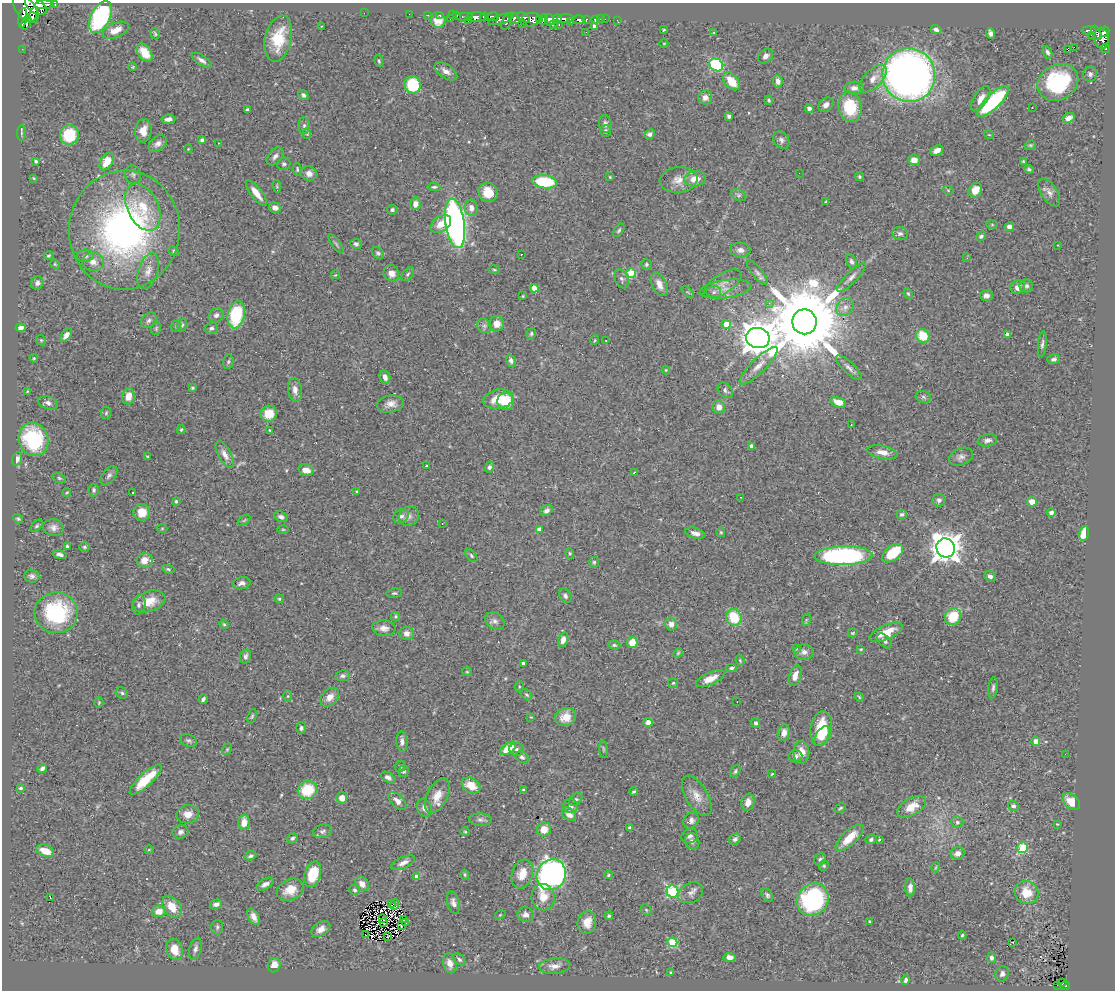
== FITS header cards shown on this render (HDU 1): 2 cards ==
NAXIS1  =                 1113
NAXIS2  =                  988

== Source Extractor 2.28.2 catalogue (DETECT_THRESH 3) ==
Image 1113 x 988 px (HDU 1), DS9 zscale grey, 1 PNG px = 1 image px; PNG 1117 x 992 px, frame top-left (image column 1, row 988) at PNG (2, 3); each listed source drawn as its Kron ellipse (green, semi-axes under 4 px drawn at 4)
Background 0.57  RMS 0.025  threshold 0.074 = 3 sigma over >= 5 px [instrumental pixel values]
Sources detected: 457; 2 with non-positive FLUX_AUTO (blend fragments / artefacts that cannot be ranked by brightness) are neither listed nor drawn; the other 455 listed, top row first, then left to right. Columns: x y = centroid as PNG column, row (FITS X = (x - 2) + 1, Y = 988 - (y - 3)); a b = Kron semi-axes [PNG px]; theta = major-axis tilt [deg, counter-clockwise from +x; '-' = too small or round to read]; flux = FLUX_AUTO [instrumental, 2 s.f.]
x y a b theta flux
44 5 9 4 2 530
55 5 4 3 - 60
36 6 12 7 -36 800
26 9 16 9 -50 880
364 13 2 2 - 34
409 14 2 2 - 7.7
33 15 8 2 67 220
428 15 2 2 - 9
440 15 3 3 - 23
452 15 3 2 - 8.2
456 15 3 3 - 23
464 16 9 2 0 57
100 17 17 9 63 220
476 17 9 5 1 650
484 17 4 3 - 47
492 17 6 4 12 220
23 18 10 3 83 260
514 18 7 4 -47 230
523 18 7 4 -26 170
450 19 3 2 - 29
501 19 13 4 16 240
540 19 4 2 - 100
544 19 5 3 - 150
558 19 5 3 - 290
566 19 9 4 1 460
600 19 2 2 - 4.4
605 19 2 2 - 7.3
438 20 8 7 - 19
531 20 10 6 11 360
549 20 6 4 -78 450
578 20 6 4 -1 140
586 20 3 3 - 49
595 20 4 3 - 51
617 20 3 2 - 4
468 21 2 2 - 6
507 21 9 4 71 320
571 22 3 2 - 43
26 23 7 4 68 12
522 23 4 3 - 45
553 24 4 3 - 65
559 25 3 2 - 20
322 26 2 2 - 1.1
594 26 4 3 - 7.2
936 29 5 4 - 5.9
116 30 14 7 23 18
664 30 3 3 - 1.7
1089 30 7 3 -1 95
586 32 2 2 - 1.5
1105 32 5 4 - 220
714 33 3 2 - 1.1
991 33 5 4 - 5.9
1097 33 8 3 -64 98
155 34 6 4 -72 2.5
1091 35 2 2 - 1.8
1101 38 10 7 -85 370
278 39 23 13 77 57
664 43 4 3 - 1.2
1074 47 2 2 - 2100
22 49 2 2 - 6.2
1067 49 3 3 - 20
1106 49 4 3 - 18
1047 52 7 4 -66 4.4
144 53 10 6 -54 31
766 56 8 6 45 6.5
202 60 11 5 -33 7.8
379 61 6 4 -80 2.6
716 65 7 6 - 170
133 67 4 4 - 1.7
446 71 13 6 -33 9.9
1090 74 7 7 - 5
909 75 27 26 - 1100
873 79 17 9 46 16
731 81 10 6 -49 34
778 81 6 5 - 8.3
1058 82 21 17 28 140
413 85 8 8 - 81
854 88 10 6 0 7.6
303 95 5 4 - 4.8
705 97 7 7 - 11
981 98 14 6 57 14
769 100 4 4 - 2.1
993 101 21 7 45 190
826 105 8 6 35 7.6
850 107 15 11 -80 73
1032 107 3 2 - 1.7
809 108 5 4 - 6
247 110 3 3 - 2.7
729 116 4 4 - 5.5
1068 118 6 4 32 9.8
168 119 7 4 6 9.2
605 124 9 6 -80 7.3
304 126 8 5 90 4.6
143 131 12 8 82 18
605 131 6 5 - 3.8
21 133 7 3 -90 2.4
307 134 5 4 - 1.9
650 134 5 4 - 4.4
69 135 10 9 - 63
989 135 5 3 - 1.3
202 140 4 3 - 3.9
781 140 9 7 -51 5.5
218 143 2 2 - 0.8
158 144 10 7 37 8.3
1030 145 6 4 19 2.3
188 149 4 3 - 1.5
937 151 6 5 - 10
275 156 10 6 49 7
914 160 6 5 - 11
36 161 3 3 - 2.6
1023 161 4 3 - 1.7
107 162 9 6 59 29
284 164 6 6 - 4
297 169 6 4 -87 2.1
1029 169 4 3 - 3
309 173 8 7 - 8.8
799 173 2 2 - 1.6
133 175 9 8 - 5.1
610 177 4 3 - 1.7
859 177 4 4 - 2.5
33 178 3 2 - 1.6
695 179 11 7 7 23
679 180 19 13 6 20
545 182 12 6 -8 99
277 186 6 3 -82 2
434 187 6 4 -5 2.6
948 190 5 3 - 1.5
975 190 8 6 58 19
488 192 10 9 - 29
1049 192 16 8 -57 10
256 193 15 5 -53 20
739 195 8 5 -27 4.5
826 201 3 3 - 1.7
415 204 6 5 - 13
143 207 25 15 -64 51
275 208 6 5 - 8.1
471 208 8 6 -83 9
392 210 5 5 - 3.5
455 223 25 9 -82 760
441 224 11 7 34 19
992 225 5 4 - 1.7
1009 227 5 4 - 7.9
124 230 59 55 85 550
619 230 7 4 55 3
900 234 8 6 -11 4.9
981 236 5 4 - 4
336 244 11 3 -54 3.1
356 244 6 5 - 4.2
1057 245 3 2 - 1
740 250 10 7 -6 9.7
174 251 5 4 - 2.6
378 253 7 5 -44 3.3
521 254 3 2 - 1.7
48 256 4 3 - 2.3
85 256 8 6 7 5.2
967 258 3 2 - 2.3
93 262 11 9 -10 13
851 262 7 5 -63 4.1
55 264 5 4 - 1.7
646 264 5 5 - 2.8
494 270 5 3 - 1.8
148 271 18 10 72 16
757 272 15 5 -52 6.5
391 273 8 7 - 13
631 273 5 4 - 67
408 274 8 5 48 3.1
335 275 4 3 - 1.4
851 277 19 5 45 9.1
621 279 10 6 -67 4.6
37 283 7 6 - 5.5
659 284 12 7 -66 14
723 284 21 10 33 15
1026 286 7 6 - 5.3
1018 287 7 6 - 10
534 288 4 4 - 22
725 289 26 9 7 19
688 292 7 3 -44 1.6
714 292 7 6 - 4.5
908 294 6 4 -66 2.1
986 295 6 5 - 7.9
523 296 4 3 - 1.9
769 303 4 4 - 3.5
845 307 10 8 48 9.2
216 315 8 6 41 5.8
236 315 14 8 79 100
149 320 9 6 45 4.9
804 322 12 12 - 28000
497 324 8 7 - 15
726 324 4 4 - 35
182 325 6 5 - 2.8
176 326 6 4 70 2.4
484 326 8 6 -44 5.1
21 328 5 4 - 6.3
156 328 7 5 71 2.5
211 328 7 5 16 4.3
531 334 6 4 74 2.7
1007 334 4 3 - 7.3
66 335 7 4 53 8.8
923 336 7 6 - 44
758 338 12 10 -10 4200
41 340 5 4 - 1.9
595 340 5 3 - 1.5
606 340 2 2 - 1
1042 344 13 4 84 5
34 358 4 3 - 1.9
1054 359 6 5 - 4.1
511 361 6 5 - 5.6
228 362 7 5 87 3
759 366 25 7 45 18
849 368 17 5 -43 8.1
666 370 4 4 - 1.6
385 377 7 5 -73 7.5
192 388 3 3 - 2.3
295 390 12 7 -80 11
725 390 9 6 -49 4.9
27 391 3 2 - 1.3
128 396 8 6 81 17
923 397 8 5 -19 4
498 399 15 9 9 35
506 401 9 8 - 53
838 402 8 5 -22 18
48 403 10 6 -18 6.2
391 404 13 8 9 13
719 407 7 6 - 12
106 413 6 5 - 2.4
269 414 8 8 - 27
851 425 2 2 - 1.3
181 430 4 4 - 2.2
270 430 4 3 - 1.5
34 439 17 14 -68 110
987 440 10 6 10 6.8
752 446 4 4 - 9.3
882 452 15 6 -12 15
225 454 14 6 -61 11
147 456 3 2 - 1.3
961 457 12 8 23 8.1
17 459 7 4 71 6.1
427 466 3 2 - 1.7
489 467 5 4 - 5.3
306 470 7 5 -15 15
634 472 3 2 - 1.5
109 475 10 6 52 5.5
59 478 7 4 -21 2.5
94 490 6 5 - 3.5
67 492 4 3 - 1.8
357 492 4 3 - 1.7
132 493 3 2 - 2.7
741 497 2 2 - 1.1
939 500 6 6 - 5.6
176 501 4 3 - 2.4
1032 502 5 4 - 17
546 511 6 5 - 5.6
142 512 8 8 - 25
1051 513 4 4 - 6.4
902 514 5 5 - 3.8
401 516 8 6 33 6.4
409 516 10 9 - 8.9
281 517 7 5 -22 6.2
18 519 5 4 - 2.7
244 520 7 3 37 2.3
442 524 2 2 - 1.5
37 526 7 4 45 3
53 528 10 8 -13 8.6
162 528 5 3 - 1.6
283 529 6 3 -1 1.7
539 529 4 4 - 11
721 532 5 4 - 2
695 533 10 5 -15 8.6
1084 533 7 4 76 34
67 546 4 3 - 2.8
84 547 5 4 - 2.6
946 548 10 9 - 2400
570 553 5 4 - 2
893 553 12 7 39 62
60 555 7 3 -14 5.4
471 556 7 4 -47 2.9
843 556 29 9 1 320
145 560 8 7 - 20
594 562 5 4 - 2.5
168 569 6 4 -11 2.7
32 576 7 6 - 5.1
990 576 6 5 - 5.8
241 583 9 6 11 6.9
394 593 8 4 6 2.8
565 596 7 5 -56 5
279 599 5 4 - 2.2
149 601 16 10 19 28
139 605 9 6 79 4.9
56 613 21 20 - 150
395 616 5 4 - 2.5
734 617 8 7 - 56
953 617 9 7 56 53
806 620 6 4 72 2.1
495 621 10 7 -33 6.8
224 624 5 4 - 2
671 624 6 6 - 10
384 628 11 8 -5 9.8
886 632 18 7 23 32
407 633 7 6 - 8.3
853 633 5 4 - 1.8
563 640 7 5 70 9.7
885 641 9 5 -44 5
632 642 5 5 - 23
614 645 6 4 -10 2.6
796 649 4 4 - 1.9
861 649 4 3 - 1.7
804 652 10 8 -3 8.1
678 653 5 3 - 1.9
246 656 7 5 72 5
740 660 5 3 - 1.9
523 663 4 3 - 4.3
732 668 5 4 - 3.3
467 672 5 4 - 1.9
343 676 7 5 11 4.6
795 676 10 5 71 14
710 679 15 6 24 20
673 683 5 5 - 2.2
519 687 6 3 90 1.7
993 688 10 4 84 4.5
122 693 6 5 - 3.2
526 695 6 4 -41 2.7
288 696 6 4 89 2
330 697 11 7 44 14
859 697 4 3 - 1.6
203 699 5 3 - 4.3
737 701 3 2 - 2.6
99 703 5 4 - 1.9
252 716 7 4 71 2.7
531 717 4 4 - 1.4
566 717 11 9 18 18
648 722 4 4 - 15
756 723 5 4 - 3.6
301 728 6 5 - 3.8
821 729 17 10 82 59
784 733 8 6 79 10
822 736 11 6 60 16
188 740 9 6 -22 4.1
1036 741 4 4 - 15
402 742 10 5 -86 6.2
508 748 9 5 36 35
227 749 6 4 69 2.2
516 749 7 6 - 4.1
603 749 9 3 -85 2.3
801 752 11 8 90 18
1065 754 2 2 - 2.2
795 756 7 6 - 5.7
522 757 7 5 -34 3.9
400 766 6 5 - 3.2
42 768 5 3 - 4.5
404 771 6 5 - 3.5
735 771 6 4 63 3
772 774 3 3 - 1.4
388 777 7 5 -30 5.9
146 780 21 6 43 54
471 785 10 7 -30 26
20 788 4 3 - 2.6
307 790 10 9 - 61
523 790 4 3 - 2.9
634 791 4 2 - 2.3
437 796 19 10 62 24
697 796 22 11 -59 20
342 798 5 5 - 14
576 800 7 5 39 3.4
397 801 11 6 -45 13
748 802 8 6 75 13
1071 802 10 7 -42 26
570 806 7 7 - 7.5
1013 806 5 5 - 4.2
912 807 16 8 30 25
424 808 9 7 -65 8.7
840 808 6 3 32 2.3
188 814 11 9 9 18
569 814 8 6 -43 14
481 820 11 6 -4 5.1
691 821 8 7 - 7.3
244 822 7 5 89 19
957 822 6 5 - 4.5
1057 824 4 3 - 1.4
629 828 4 3 - 3.1
544 829 7 7 - 20
322 831 9 6 14 5.1
181 832 8 6 19 6.4
465 832 5 4 - 1.9
690 836 8 7 - 5.6
292 838 5 5 - 3.6
850 838 18 7 44 28
735 839 6 5 - 4.4
871 839 5 4 - 3.8
879 840 3 3 - 1.9
692 841 8 7 - 6.5
1023 848 5 5 - 120
149 850 5 3 - 1.4
45 851 9 5 -21 26
957 853 7 6 - 10
251 856 6 4 22 4.3
820 859 6 5 - 3.5
403 863 13 5 24 9.7
824 866 5 4 - 2.3
936 867 5 3 - 1.5
313 874 13 8 73 58
522 874 15 10 71 22
465 875 5 3 - 1.8
551 875 16 14 62 740
609 875 4 4 - 2.5
417 877 4 4 - 13
265 884 9 5 28 7.5
362 884 8 6 -48 12
910 888 9 4 -88 7.4
290 890 14 10 25 29
355 890 5 5 - 3.2
672 891 6 5 - 190
690 893 13 10 26 9.2
1027 893 12 11 - 35
767 895 7 5 -54 3.8
50 897 3 2 - 3
543 897 13 12 - 24
813 900 17 15 50 200
391 903 3 2 - 3.7
453 903 11 6 -75 6.9
216 904 6 4 16 7
394 904 5 4 - 4
172 907 12 8 -54 30
646 910 6 4 -46 2.1
159 911 7 5 12 19
500 915 5 3 - 1.4
526 915 8 7 - 8.7
609 916 4 4 - 2.4
254 917 9 5 -62 10
383 918 3 2 - 1.1
403 920 4 2 - 1.2
870 921 3 2 - 1.4
587 922 11 9 77 20
383 923 3 2 - 1.8
406 923 3 2 - 1.6
401 925 3 2 - 0.8
217 927 7 6 - 3.5
321 929 10 7 34 11
365 934 2 2 - 2.8
962 935 4 3 - 2.1
388 936 3 2 - 0.69
672 942 5 4 - 91
1012 942 3 2 - 0.94
174 949 11 8 -73 23
195 949 11 6 75 6.4
730 957 6 4 -8 8.8
991 958 5 4 - 4.2
459 959 7 5 -39 3.6
450 963 10 6 -74 12
274 965 7 6 - 15
555 966 16 7 5 13
671 972 4 3 - 1.7
1002 974 8 6 69 7.3
906 980 4 3 - 4.7
1063 983 3 3 - 14
1057 985 2 2 - 2.4
1065 986 5 3 - 64
At the frame edge (FLAGS 8, measured only in part): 2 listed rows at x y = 55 5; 26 9
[2 non-positive-flux detections neither listed nor drawn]